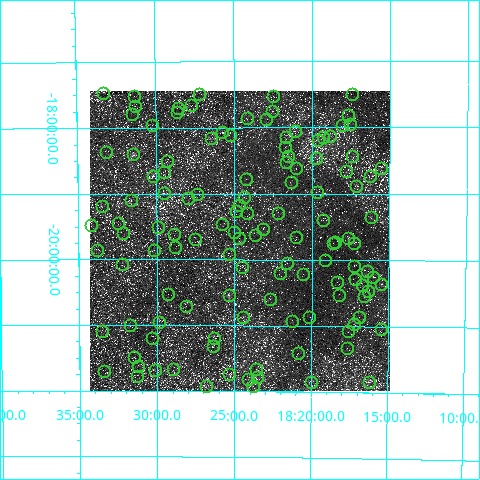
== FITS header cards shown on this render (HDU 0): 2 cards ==
NAXIS1  =                  300
NAXIS2  =                  300

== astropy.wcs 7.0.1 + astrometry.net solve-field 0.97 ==
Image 300 x 300 px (HDU 0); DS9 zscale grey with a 90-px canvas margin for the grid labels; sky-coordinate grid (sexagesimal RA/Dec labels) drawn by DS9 from the SOLVED WCS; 124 Tycho-2 reference stars matched to detected sources circled (green)
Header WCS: RA---TAN/DEC--TAN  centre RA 18:24:39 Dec -19:43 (276.16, -19.71 deg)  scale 54.6 arcsec/px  FOV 273.1' x 273.1'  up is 0 deg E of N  parity normal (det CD < 0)
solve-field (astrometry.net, Tycho-2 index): VERIFIED the header's WCS against the Tycho-2 star catalogue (verified at 4 index scales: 4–27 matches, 0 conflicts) and refined it, rather than solving blind
Solved WCS: RA---TAN-SIP/DEC--TAN-SIP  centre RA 18:24:40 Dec -19:43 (276.17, -19.71 deg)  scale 54.6 arcsec/px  FOV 273.0' x 273.0'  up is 0 deg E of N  parity normal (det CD < 0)
The solver's refit moves the header's centre by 11 arcsec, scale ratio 0.9994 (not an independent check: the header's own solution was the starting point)
Tycho-2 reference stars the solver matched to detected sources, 124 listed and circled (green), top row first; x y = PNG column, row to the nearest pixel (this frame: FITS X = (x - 90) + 1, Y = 300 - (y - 91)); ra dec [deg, ICRS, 3 dp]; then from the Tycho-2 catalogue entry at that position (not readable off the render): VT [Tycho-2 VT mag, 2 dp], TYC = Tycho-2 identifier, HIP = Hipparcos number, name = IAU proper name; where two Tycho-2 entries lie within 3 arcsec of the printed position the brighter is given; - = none
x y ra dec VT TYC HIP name
103 93 278.323 -17.465 11.86 6271-306-1 - -
199 94 276.805 -17.495 10.94 6270-175-1 - -
352 94 274.351 -17.505 10.77 6269-939-1 - -
134 96 277.841 -17.514 11.13 6270-1052-1 - -
273 96 275.625 -17.533 9.00 6269-716-1 - -
191 105 276.932 -17.658 10.14 6270-484-1 - -
135 106 277.827 -17.664 11.88 6270-2104-1 - -
178 108 277.133 -17.709 10.77 6270-2105-1 - -
272 111 275.647 -17.747 10.18 6269-2466-1 - -
177 112 277.162 -17.767 11.68 6270-2051-1 - -
132 114 277.870 -17.789 10.65 6270-1026-1 - -
348 115 274.425 -17.807 10.19 6269-1424-1 - -
247 118 276.034 -17.864 9.95 6270-617-1 - -
266 119 275.733 -17.867 10.27 6269-141-1 - -
350 124 274.388 -17.948 9.65 6269-2122-1 - -
152 125 277.558 -17.956 11.45 6270-1614-1 - -
342 125 274.520 -17.958 9.62 6269-2258-1 - -
295 131 275.279 -18.050 10.56 6269-1368-1 - -
222 132 276.443 -18.067 11.20 6270-742-1 - -
230 135 276.315 -18.107 10.86 6270-1006-1 - -
330 136 274.709 -18.132 9.41 6269-1878-1 - -
286 137 275.409 -18.149 9.77 6269-2652-1 - -
323 137 274.827 -18.140 9.77 6269-2013-1 - -
211 138 276.614 -18.159 10.85 6270-1022-1 - -
318 140 274.907 -18.186 9.57 6269-2353-1 - -
285 147 275.437 -18.292 10.76 6269-2246-1 - -
106 152 278.292 -18.368 6.88 6271-721-1 90950 -
133 154 277.860 -18.403 5.12 6270-2456-1 90806 -
288 156 275.390 -18.430 9.16 6269-952-1 - -
352 156 274.352 -18.437 10.12 6269-2420-1 - -
316 158 274.941 -18.464 9.57 6269-2408-1 - -
167 161 277.323 -18.503 11.26 6270-2279-1 - -
286 162 275.421 -18.519 9.05 6269-2489-1 - -
296 168 275.259 -18.611 9.73 6269-2594-1 - -
381 168 273.883 -18.604 9.47 6268-1505-1 - -
346 171 274.445 -18.653 10.16 6269-2199-1 - -
164 172 277.364 -18.672 9.33 6270-2359-1 90619 -
153 176 277.549 -18.729 5.74 6270-2457-1 90687 -
370 176 274.068 -18.738 9.82 6269-2734-1 - -
246 179 276.060 -18.779 10.48 6274-464-1 - -
291 182 275.338 -18.820 10.30 6273-236-1 - -
356 186 274.282 -18.877 9.77 6273-114-1 - -
317 192 274.914 -18.969 10.45 6273-1521-1 - -
164 193 277.376 -18.987 10.01 6274-1235-1 - -
197 194 276.851 -19.005 9.93 6274-174-1 - -
244 197 276.092 -19.053 10.87 6274-990-1 - -
188 198 276.993 -19.071 9.19 6274-1081-1 - -
131 200 277.906 -19.089 8.14 6274-1299-1 - -
239 205 276.172 -19.173 11.16 6274-212-1 - -
102 206 278.367 -19.189 11.11 6275-293-1 - -
236 211 276.220 -19.265 10.34 6274-243-1 - -
247 213 276.038 -19.296 10.96 6274-442-1 - -
278 213 275.542 -19.297 10.40 6273-1545-1 - -
371 217 274.041 -19.349 10.31 6273-587-1 - -
323 220 274.822 -19.396 10.81 6273-614-1 - -
118 223 278.120 -19.452 8.14 6275-804-1 - -
222 224 276.444 -19.466 11.02 6274-879-1 - -
91 225 278.541 -19.471 12.36 6275-383-1 - -
158 227 277.476 -19.510 9.14 6274-1296-1 - -
263 229 275.787 -19.537 10.72 6273-657-1 - -
234 232 276.249 -19.590 10.95 6274-485-1 - -
123 233 278.041 -19.592 11.44 6275-717-1 - -
174 234 277.224 -19.617 11.07 6274-1142-1 - -
255 235 275.922 -19.628 11.25 6273-1373-1 - -
296 237 275.256 -19.658 8.05 6273-1397-1 - -
239 238 276.173 -19.674 9.78 6274-902-1 - -
348 238 274.417 -19.672 7.64 6273-665-1 89647 -
195 239 276.887 -19.685 11.41 6274-876-1 - -
335 242 274.621 -19.730 11.17 6273-219-1 - -
333 243 274.657 -19.745 11.56 6273-1256-1 - -
354 243 274.319 -19.741 9.11 6273-1168-1 - -
175 247 277.208 -19.805 9.82 6274-1607-1 - -
97 250 278.456 -19.860 11.74 6275-688-1 - -
154 250 277.544 -19.852 10.78 6274-1148-1 90684 -
229 254 276.341 -19.921 11.39 6274-916-1 - -
325 260 274.783 -20.010 11.02 6273-845-1 - -
287 263 275.398 -20.052 9.69 6273-1383-1 - -
122 264 278.052 -20.072 11.09 6275-913-1 - -
354 266 274.314 -20.090 11.24 6273-1566-1 - -
242 267 276.125 -20.120 10.94 6274-176-1 - -
367 271 274.105 -20.173 9.97 6273-1156-1 - -
280 273 275.510 -20.208 9.94 6273-703-1 - -
303 274 275.136 -20.216 8.01 6273-734-1 89893 -
373 277 274.005 -20.253 10.68 6273-701-1 - -
355 279 274.294 -20.293 10.39 6273-1246-1 - -
337 282 274.586 -20.335 11.13 6273-873-1 - -
381 284 273.875 -20.359 9.63 6272-73-1 - -
362 285 274.174 -20.374 10.83 6273-1416-1 - -
368 291 274.082 -20.464 10.81 6273-1328-1 - -
168 294 277.323 -20.520 11.88 6274-1654-1 - -
229 295 276.338 -20.542 5.03 6274-1663-1 90289 -
339 295 274.560 -20.525 9.55 6273-1541-1 - -
364 296 274.147 -20.544 6.99 6273-1426-1 89567 -
270 299 275.669 -20.598 10.23 6273-1930-1 - -
186 306 277.032 -20.704 9.70 6278-2003-1 - -
243 317 276.108 -20.872 9.75 6278-1793-1 90211 -
309 317 275.041 -20.873 12.23 6277-1738-1 - -
359 317 274.226 -20.861 11.31 6277-1941-1 - -
292 321 275.318 -20.924 10.33 6277-1787-1 - -
159 322 277.464 -20.952 7.64 6278-2310-1 - -
354 324 274.304 -20.971 11.71 6277-1987-1 - -
130 325 277.943 -21.001 11.18 6278-2678-1 - -
381 329 273.872 -21.042 11.43 6276-1600-1 - -
102 331 278.394 -21.095 10.60 6279-1043-1 - -
348 331 274.398 -21.074 10.60 6277-1865-1 - -
152 338 277.576 -21.199 10.61 6278-2576-1 90700 -
214 338 276.584 -21.191 10.66 6278-1609-1 - -
213 346 276.597 -21.309 10.17 6278-1973-1 - -
347 348 274.419 -21.326 10.51 6277-1878-1 - -
298 353 275.210 -21.418 11.23 6277-2112-1 - -
134 357 277.868 -21.486 11.52 6278-2480-1 - -
138 366 277.805 -21.619 10.82 6278-2614-1 - -
173 369 277.250 -21.674 11.27 6278-2674-1 - -
256 369 275.896 -21.664 8.10 6277-2290-1 90130 -
155 370 277.529 -21.688 11.35 6278-2690-1 - -
104 371 278.358 -21.707 11.19 6279-904-1 - -
229 374 276.335 -21.738 9.38 6278-1410-1 - -
137 376 277.819 -21.780 10.07 6278-2707-1 - -
257 377 275.882 -21.777 10.91 6277-2501-1 - -
248 379 276.023 -21.816 11.15 6278-992-1 - -
311 382 274.997 -21.856 11.47 6277-473-1 - -
369 382 274.048 -21.844 10.45 6277-632-1 - -
206 386 276.711 -21.920 10.90 6278-42-1 - -
253 386 275.947 -21.919 9.21 6277-402-1 - -